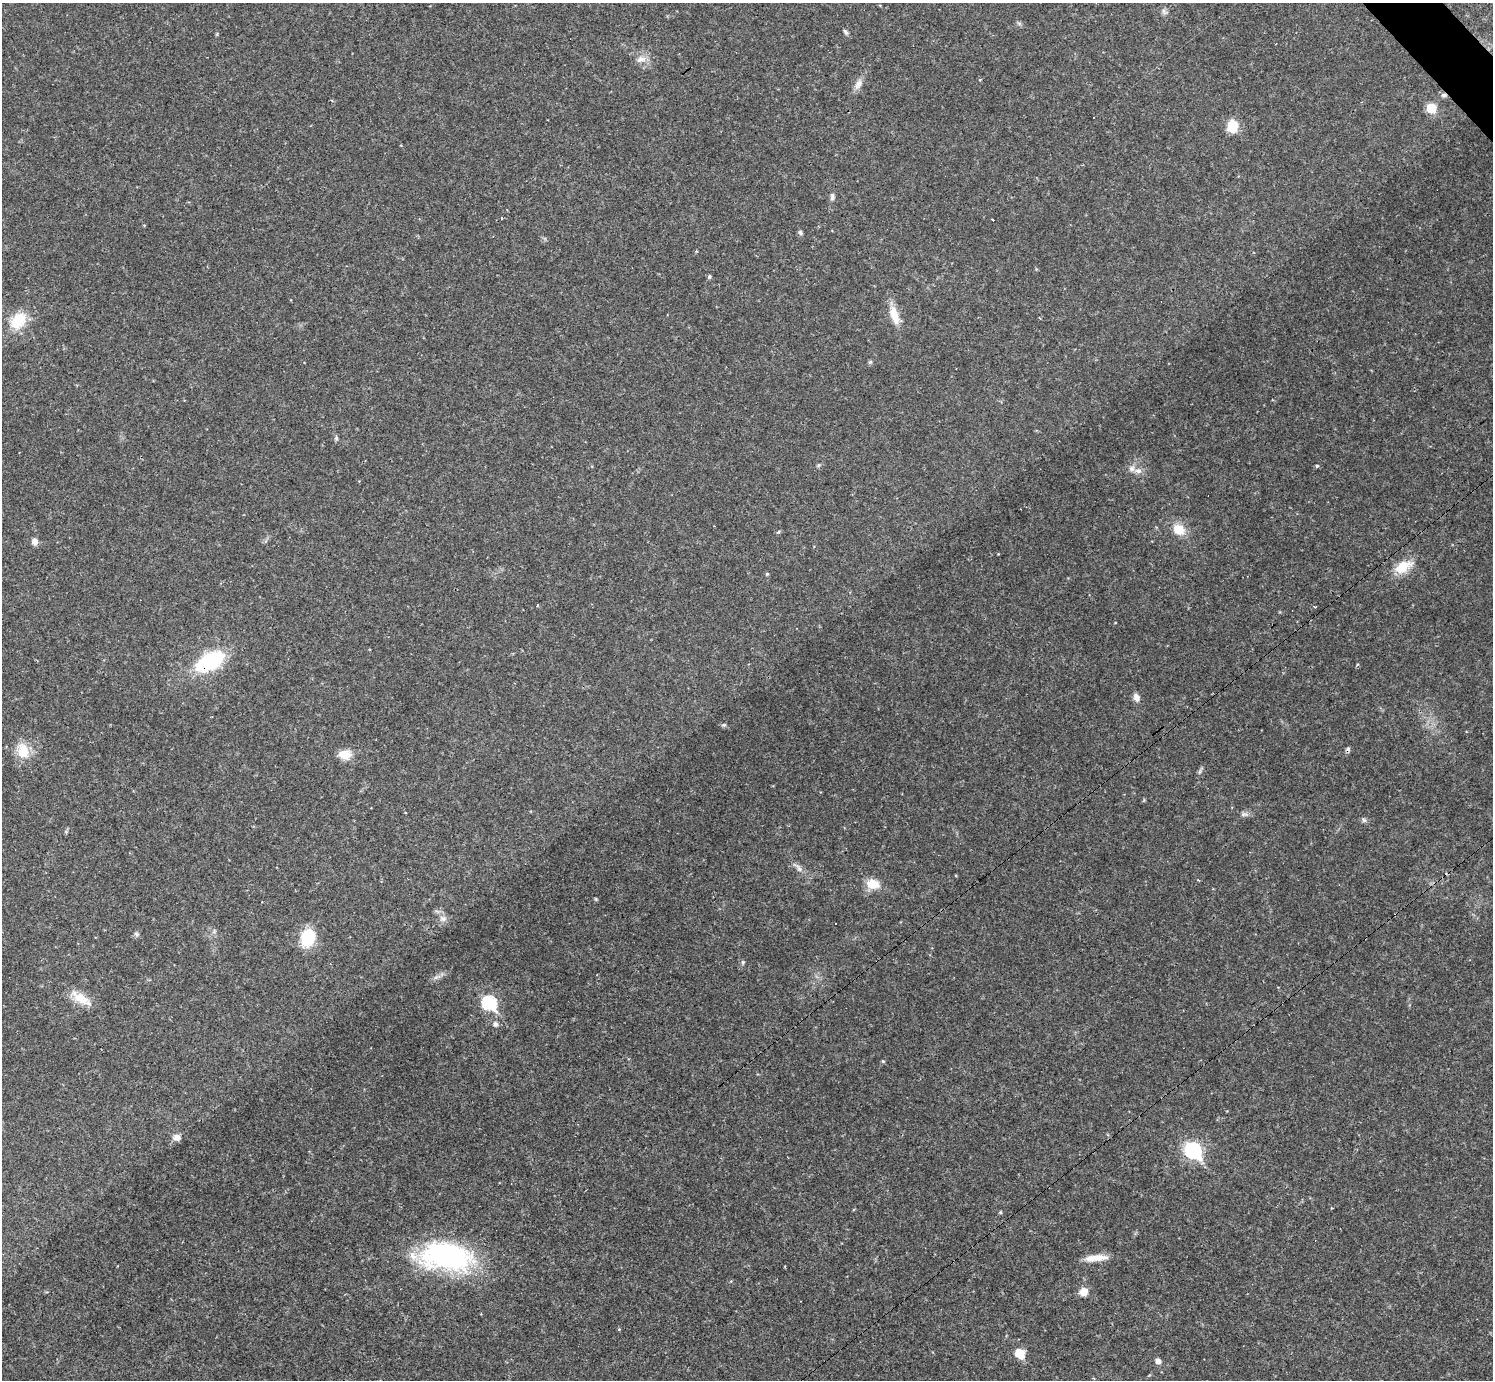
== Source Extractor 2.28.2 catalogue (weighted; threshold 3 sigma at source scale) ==
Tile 10 of 4 x 4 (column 2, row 3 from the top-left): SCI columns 1492-2982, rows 1673-3050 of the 5963 x 5960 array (HDU 1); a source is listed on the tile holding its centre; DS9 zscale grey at full resolution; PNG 1495 x 1382 px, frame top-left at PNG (2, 3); no overlay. Shown black and unused: <1% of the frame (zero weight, under 2 of 3 exposures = <1% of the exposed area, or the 3 px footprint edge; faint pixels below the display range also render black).
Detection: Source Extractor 2.28.2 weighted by HDU 2 'WHT'; one run over the whole footprint, this tile lists its part. Background 0.0325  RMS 0.005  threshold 0.0225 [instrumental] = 3 sigma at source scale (4.5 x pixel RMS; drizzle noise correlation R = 1.50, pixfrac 1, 0.05/0.05 arcsec/px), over >= 5 px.
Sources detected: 57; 2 cosmic-ray / hot-pixel residue — not listed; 1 inside a brighter listed object's ellipse — not listed separately; the other 54 listed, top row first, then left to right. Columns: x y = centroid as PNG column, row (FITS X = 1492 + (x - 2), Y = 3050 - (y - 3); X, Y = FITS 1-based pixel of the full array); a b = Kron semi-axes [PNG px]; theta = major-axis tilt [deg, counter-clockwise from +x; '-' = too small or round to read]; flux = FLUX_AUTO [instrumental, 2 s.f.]
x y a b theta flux
1164 11 8 5 -60 1.3
845 32 8 5 -53 1.1
641 59 14 8 17 3.5
858 84 15 8 61 3.2
1444 95 8 5 0 1.3
1431 108 7 7 - 12
1093 117 3 3 - 72
1232 126 9 8 - 15
832 197 10 6 86 1.6
501 218 3 2 - 0.43
993 220 3 3 - 35
800 233 7 6 - 0.93
709 277 5 5 - 0.85
894 315 24 9 -73 8.4
18 321 26 18 47 14
870 362 6 4 43 0.73
336 438 7 4 83 0.85
1317 466 4 3 - 0.82
1138 471 10 7 -9 2.7
1179 530 13 11 -34 8.8
778 532 5 4 - 0.88
35 541 8 7 - 2.7
1403 567 22 12 29 11
767 574 4 4 - 0.67
210 661 38 20 30 33
1136 697 10 7 -76 2.8
724 725 7 5 19 0.8
1348 748 6 5 - 0.97
23 751 21 14 -80 10
345 754 14 10 -1 7
1200 772 9 4 71 0.98
1244 814 10 6 0 1.6
1364 820 6 6 - 1.1
799 868 12 5 -60 2
873 884 16 11 -12 7.9
596 899 6 3 -71 0.48
443 918 10 8 -16 2.7
136 934 7 5 -24 1
308 938 14 10 78 25
743 962 6 4 -84 0.75
437 977 13 5 17 2.1
81 999 32 11 -32 8.8
489 1003 8 6 -45 64
495 1024 6 6 - 1.8
883 1061 5 4 - 0.57
176 1137 9 8 - 2.8
1193 1151 8 7 - 98
1000 1212 4 4 - 0.6
446 1256 61 29 -4 91
1097 1257 26 8 2 6.6
1083 1292 10 9 - 4.3
619 1329 5 3 - 0.41
1020 1353 7 6 - 13
1158 1361 5 5 - 3.2
Overlapping masked pixels (flux is a lower limit): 2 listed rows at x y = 1444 95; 210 661